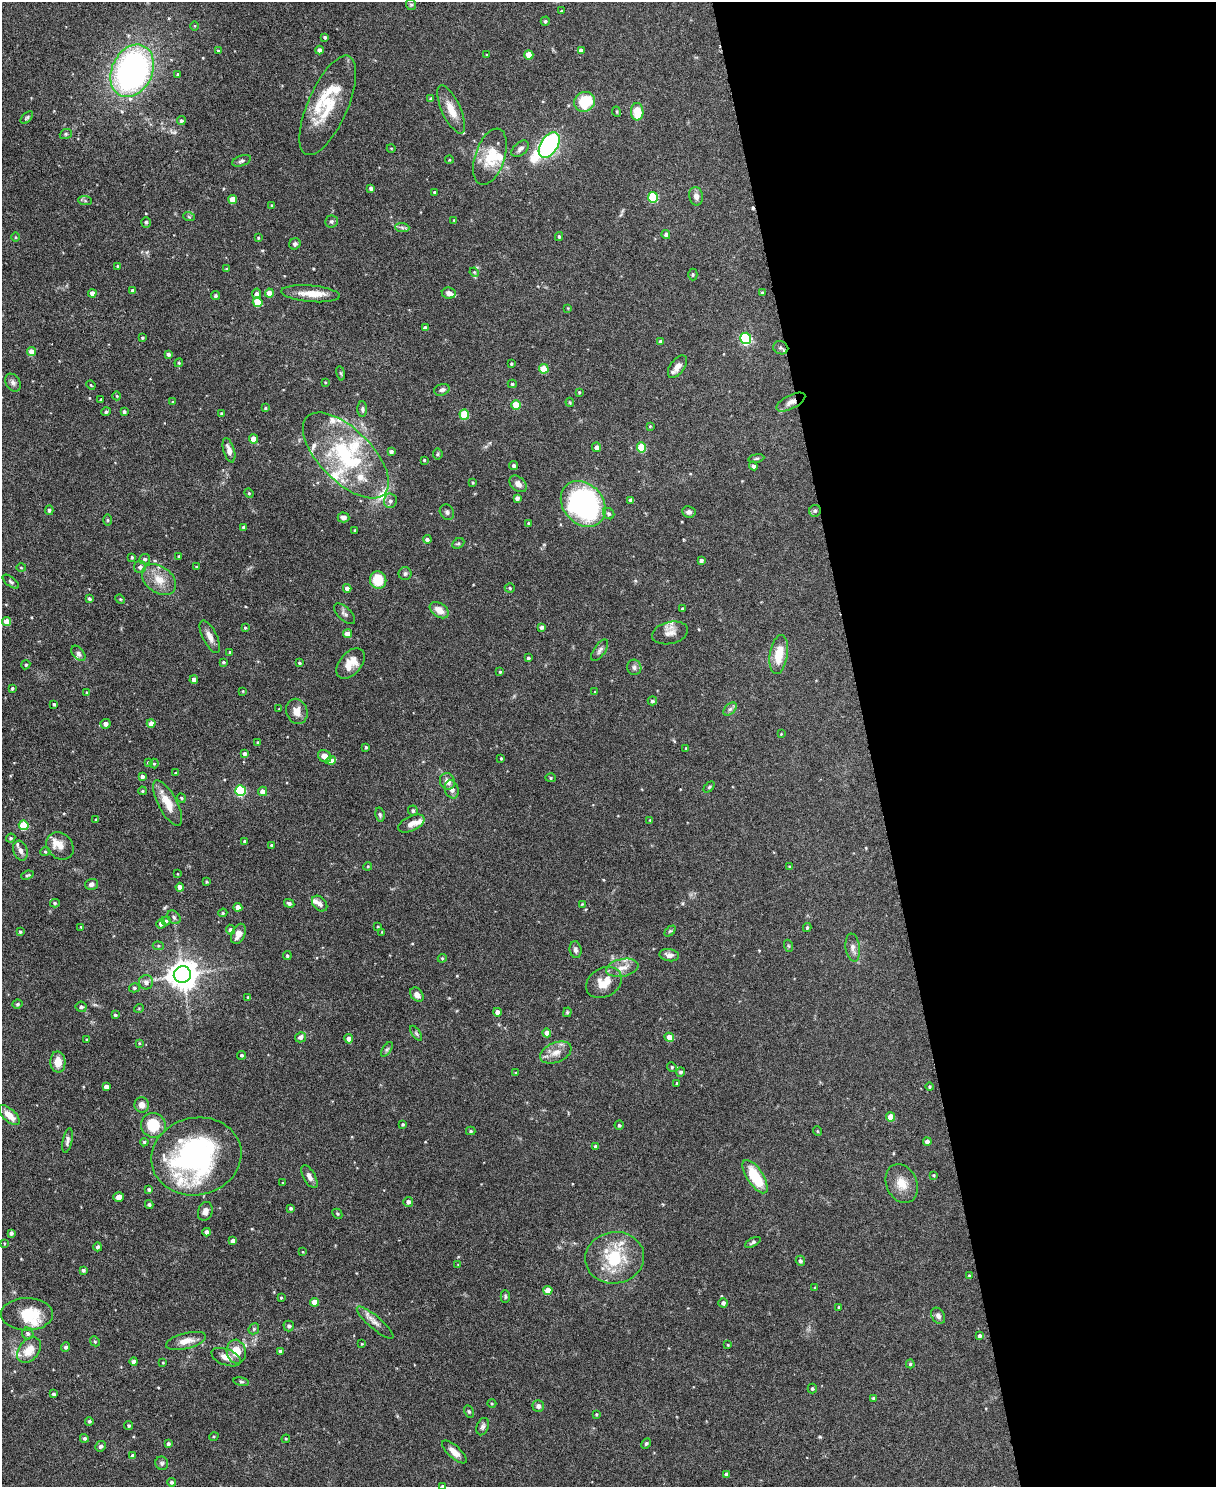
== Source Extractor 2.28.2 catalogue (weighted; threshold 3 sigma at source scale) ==
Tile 8 of 4 x 3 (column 4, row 2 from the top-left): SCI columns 3644-4857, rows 1619-3103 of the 4863 x 4841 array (HDU 1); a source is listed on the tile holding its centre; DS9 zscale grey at full resolution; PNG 1218 x 1489 px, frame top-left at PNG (2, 2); each listed source drawn as its Kron ellipse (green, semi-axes under 4 px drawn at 4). Shown black and unused: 29% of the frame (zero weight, under 3 of 6 exposures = <1% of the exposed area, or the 3 px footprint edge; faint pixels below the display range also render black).
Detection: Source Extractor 2.28.2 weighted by HDU 2 'WHT'; one run over the whole footprint, this tile lists its part. Background 0.12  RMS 0.0041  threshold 0.0169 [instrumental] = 3 sigma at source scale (4.09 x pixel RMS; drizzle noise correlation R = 1.36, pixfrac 0.8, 0.05/0.05 arcsec/px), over >= 5 px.
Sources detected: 372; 2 inside a brighter object's white glare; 1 cosmic-ray / hot-pixel residue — neither listed nor drawn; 23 inside a brighter listed object's ellipse — not listed separately; the other 346 listed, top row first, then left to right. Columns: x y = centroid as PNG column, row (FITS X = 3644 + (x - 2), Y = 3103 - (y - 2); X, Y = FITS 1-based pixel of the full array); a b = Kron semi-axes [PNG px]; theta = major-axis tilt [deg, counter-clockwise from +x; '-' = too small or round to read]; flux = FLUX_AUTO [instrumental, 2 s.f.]
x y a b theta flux
411 5 5 5 - 0.6
562 11 3 3 - 0.4
545 21 4 4 - 0.51
195 26 4 3 - 0.31
325 37 4 3 - 0.62
319 50 4 4 - 1.4
581 50 4 4 - 1.7
218 51 4 4 - 0.46
487 55 3 3 - 0.37
529 55 4 4 - 5.5
132 71 27 20 64 120
178 74 4 4 - 0.42
431 99 4 3 - 0.82
584 102 11 9 30 14
328 105 54 20 66 16
451 110 26 9 -65 5.6
617 112 5 3 - 0.36
637 112 8 6 -88 7.9
27 118 7 4 45 0.63
181 121 4 4 - 0.76
66 134 6 5 - 0.56
549 145 14 8 57 67
391 148 4 3 - 0.27
520 149 10 6 41 1.4
490 157 29 15 72 9.8
449 160 4 4 - 0.37
241 161 10 5 20 1
371 188 4 3 - 0.97
435 192 3 3 - 0.49
696 196 9 6 -79 2
653 197 5 5 - 21
233 200 4 4 - 6.2
85 201 7 4 -2 0.62
272 205 3 2 - 0.28
189 217 6 3 -19 0.42
454 220 4 3 - 0.35
331 221 6 6 - 0.72
146 222 5 4 - 0.53
402 227 7 4 -2 0.79
666 234 4 4 - 1.1
559 236 4 3 - 0.63
15 237 5 3 - 0.36
258 238 3 3 - 0.36
295 244 6 5 - 0.79
117 266 3 3 - 0.34
226 269 4 2 - 0.25
474 272 5 4 - 0.39
693 274 6 4 -90 0.5
133 291 4 4 - 0.95
92 293 4 4 - 2.1
269 293 4 4 - 3.9
449 293 7 5 -9 1.6
762 293 4 3 - 0.49
256 294 5 4 - 1.3
310 294 29 8 -5 6.1
215 296 4 4 - 0.56
258 302 5 5 - 11
568 308 3 3 - 0.28
425 328 4 4 - 1.6
142 338 3 3 - 0.47
746 338 5 5 - 39
660 341 4 4 - 0.98
781 348 8 6 -27 1
31 352 4 4 - 3.4
168 354 4 3 - 0.93
179 363 4 4 - 0.42
511 364 3 3 - 0.47
677 367 13 7 55 2.7
544 369 5 4 - 9.9
341 373 7 4 -81 0.52
325 382 3 2 - 0.28
13 383 9 7 -55 1.3
512 384 4 4 - 0.57
91 385 5 4 - 0.35
442 390 8 5 19 1.2
579 392 4 3 - 0.38
117 396 4 3 - 0.28
101 400 3 3 - 0.54
173 402 3 3 - 0.34
570 402 4 3 - 0.38
791 402 16 7 27 2.4
516 405 4 4 - 8.4
265 408 4 3 - 0.47
362 409 8 4 -90 0.78
124 411 4 4 - 0.74
106 412 4 4 - 0.72
221 414 4 4 - 0.49
464 414 5 5 - 15
650 426 4 3 - 0.35
254 439 4 4 - 5.7
596 447 5 4 - 1.9
641 447 5 5 - 13
229 450 12 5 -73 2.3
391 452 4 4 - 1.1
438 454 5 5 - 0.52
346 455 55 26 -45 39
756 458 8 4 9 0.66
424 460 3 3 - 0.42
514 465 4 4 - 1
753 466 4 4 - 1.1
473 482 4 3 - 0.37
518 484 10 7 -43 2.1
249 493 5 4 - 0.43
517 498 4 4 - 1.3
631 500 4 3 - 0.89
390 501 7 6 - 1.2
583 504 25 20 -48 72
49 510 5 4 - 0.74
815 511 6 6 - 0.82
447 512 8 6 -54 1
689 512 7 5 -8 1.3
609 514 6 5 - 0.76
343 517 6 5 - 1.4
107 520 6 4 -89 0.47
528 523 4 3 - 0.34
244 527 4 3 - 0.82
355 530 3 2 - 0.38
427 539 4 4 - 0.76
458 543 6 4 28 0.62
179 556 3 3 - 0.53
132 557 4 3 - 0.45
145 559 5 5 - 0.85
701 560 4 3 - 0.97
140 567 6 6 - 1.5
196 567 4 3 - 0.41
21 568 5 3 - 0.34
405 573 6 6 - 0.86
159 580 19 13 -36 6.1
378 580 9 8 - 9.4
11 582 10 4 -37 0.78
347 588 4 4 - 2
510 588 5 4 - 0.58
89 599 4 3 - 0.74
120 599 5 4 - 0.46
682 609 3 3 - 0.67
439 610 10 7 -34 3.7
345 614 13 6 -44 1.4
7 621 4 4 - 6.2
542 627 4 4 - 0.87
245 628 4 3 - 0.41
670 633 18 11 13 3.4
347 634 4 4 - 3.5
210 637 18 7 -63 2.7
600 650 12 5 56 1.3
230 652 4 3 - 0.63
78 653 9 5 -51 1.2
779 654 20 9 81 7.5
528 658 3 3 - 0.7
223 662 3 3 - 0.55
299 663 3 3 - 0.53
351 663 18 11 50 5.3
26 665 5 4 - 0.47
634 667 8 7 - 1.2
500 672 4 3 - 0.38
194 680 4 4 - 1.8
12 688 3 3 - 0.55
243 691 4 3 - 0.31
595 692 3 3 - 0.31
87 693 4 3 - 0.59
652 701 4 4 - 0.76
54 704 3 3 - 0.62
279 709 2 2 - 0.25
730 709 8 5 44 0.95
297 711 13 10 -69 3.6
151 723 4 4 - 3.3
105 724 5 5 - 1.8
781 734 3 2 - 0.27
257 742 3 3 - 0.35
366 747 3 3 - 0.51
686 748 3 3 - 0.32
245 754 4 3 - 1.3
325 756 7 5 -31 2.4
501 758 3 2 - 0.37
331 760 4 4 - 2.7
148 762 4 3 - 0.47
154 763 5 4 - 0.52
175 773 3 3 - 0.32
142 777 4 3 - 1.4
551 778 5 4 - 0.54
447 781 8 7 - 2.8
709 787 6 4 46 0.49
452 789 9 6 -73 1.8
142 791 4 3 - 0.47
240 791 5 5 - 33
263 791 4 4 - 3
181 798 5 4 - 0.46
168 803 25 9 -62 6.5
413 810 5 5 - 0.71
380 815 7 4 -80 0.66
96 819 3 3 - 0.47
650 820 3 3 - 0.26
411 824 14 7 25 2.5
24 825 5 5 - 16
11 838 5 3 - 0.54
245 841 3 3 - 0.72
271 845 4 3 - 0.44
60 846 15 12 -46 3.9
20 851 10 7 -70 1.8
45 851 5 3 - 0.46
368 866 4 3 - 0.37
790 867 3 3 - 0.48
178 874 4 2 - 0.22
27 875 6 4 22 0.57
207 882 3 3 - 0.4
91 884 6 5 - 1.3
180 887 4 4 - 2.9
55 903 5 4 - 0.53
289 903 5 4 - 0.81
320 904 9 6 -47 1.5
582 904 4 4 - 0.3
238 907 4 4 - 3.5
223 913 4 4 - 0.49
174 917 8 5 -48 0.88
166 921 4 4 - 0.52
161 924 5 4 - 1.2
81 927 3 3 - 0.31
378 927 4 4 - 0.37
807 928 4 3 - 0.58
230 930 5 4 - 1.2
670 931 6 4 44 0.52
20 932 3 3 - 0.58
382 932 3 3 - 0.28
238 934 10 6 66 3
158 946 5 4 - 0.51
789 946 6 4 -70 0.44
853 948 14 7 -83 1.9
576 950 8 6 -82 1.2
669 955 10 6 -9 1.7
287 956 4 4 - 0.55
442 958 4 4 - 0.45
622 968 16 9 11 3.6
182 974 8 8 - 540
146 982 7 7 - 1.7
604 982 19 14 31 6.8
134 988 5 4 - 0.62
417 995 8 5 -52 2.1
248 997 3 3 - 0.43
17 1004 5 4 - 0.73
81 1007 5 5 - 0.89
139 1008 5 3 - 0.32
497 1012 4 4 - 2.3
567 1012 5 4 - 0.46
115 1015 3 3 - 0.66
416 1033 8 4 -55 0.64
547 1033 4 4 - 2.8
300 1037 5 5 - 1.6
669 1037 5 4 - 4.5
87 1039 4 3 - 0.37
349 1039 5 4 - 2.4
139 1043 4 4 - 0.35
387 1049 8 4 54 0.68
556 1052 16 10 23 3.6
242 1055 4 4 - 0.69
58 1062 10 7 -87 4.1
672 1067 5 4 - 0.49
681 1072 5 4 - 0.91
516 1073 4 4 - 0.57
677 1083 3 3 - 0.51
106 1087 4 4 - 2
929 1087 4 4 - 0.44
142 1105 7 7 - 2.4
9 1115 13 6 -42 4.3
891 1117 4 4 - 6.3
403 1124 3 3 - 0.46
153 1125 12 12 - 12
619 1125 4 4 - 0.65
471 1131 5 4 - 0.65
817 1131 5 3 - 0.32
67 1140 12 4 78 1.2
144 1142 4 4 - 0.5
927 1142 4 4 - 1.8
595 1146 3 3 - 0.74
196 1156 45 38 13 74
933 1175 3 2 - 0.35
309 1177 13 6 -61 1.7
755 1177 19 8 -57 13
283 1183 3 2 - 0.29
902 1184 20 15 -67 5.6
149 1190 4 4 - 0.72
119 1197 5 4 - 1.6
408 1202 5 5 - 1.2
149 1205 4 4 - 0.62
291 1208 3 3 - 0.61
205 1211 9 7 72 2
337 1214 5 4 - 0.51
207 1232 4 4 - 2.1
11 1233 4 3 - 0.97
233 1241 4 4 - 2
753 1242 8 3 28 0.65
4 1243 4 2 - 0.3
98 1247 4 4 - 0.78
303 1252 3 2 - 0.25
615 1258 29 26 9 19
800 1261 5 4 - 0.98
458 1265 4 2 - 0.24
83 1270 3 3 - 0.82
969 1275 4 3 - 0.35
815 1288 3 3 - 0.36
548 1290 4 4 - 4.4
505 1296 6 4 90 0.6
281 1298 3 3 - 0.37
314 1302 4 4 - 4.4
723 1303 4 4 - 1.2
839 1307 3 3 - 0.38
27 1314 26 16 0 11
938 1316 9 6 -57 1.4
375 1323 23 6 -40 2.6
289 1326 5 5 - 0.9
254 1329 6 5 - 0.66
28 1333 6 5 - 0.98
980 1336 4 3 - 0.85
95 1341 5 4 - 0.55
186 1341 20 8 14 4
362 1344 3 3 - 0.28
728 1345 3 3 - 0.36
66 1347 5 4 - 0.83
29 1350 14 10 49 6.4
280 1351 4 3 - 0.93
236 1352 12 9 -78 5.7
226 1357 15 8 -22 3.2
134 1362 4 4 - 1.5
163 1362 3 3 - 0.35
910 1364 4 4 - 0.56
241 1382 8 4 -9 0.55
812 1388 5 4 - 0.66
54 1394 3 3 - 0.82
873 1398 4 3 - 0.56
492 1403 4 3 - 0.35
538 1406 6 6 - 1.4
469 1412 6 4 -62 0.55
596 1414 3 3 - 0.36
89 1421 4 4 - 0.69
129 1426 4 4 - 0.59
483 1427 9 6 71 1
214 1436 5 3 - 0.36
84 1438 4 4 - 0.75
286 1439 4 4 - 0.43
168 1444 4 3 - 0.87
646 1444 5 4 - 0.61
100 1446 5 5 - 0.85
454 1452 15 6 -42 2.7
133 1456 4 4 - 1.7
162 1463 7 6 - 0.9
726 1474 4 3 - 1.2
172 1482 4 4 - 0.77
442 1486 4 3 - 0.44
Overlapping masked pixels (flux is a lower limit): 1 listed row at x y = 791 402
Isophote crosses this tile's border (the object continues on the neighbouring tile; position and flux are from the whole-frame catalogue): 1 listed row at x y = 442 1486